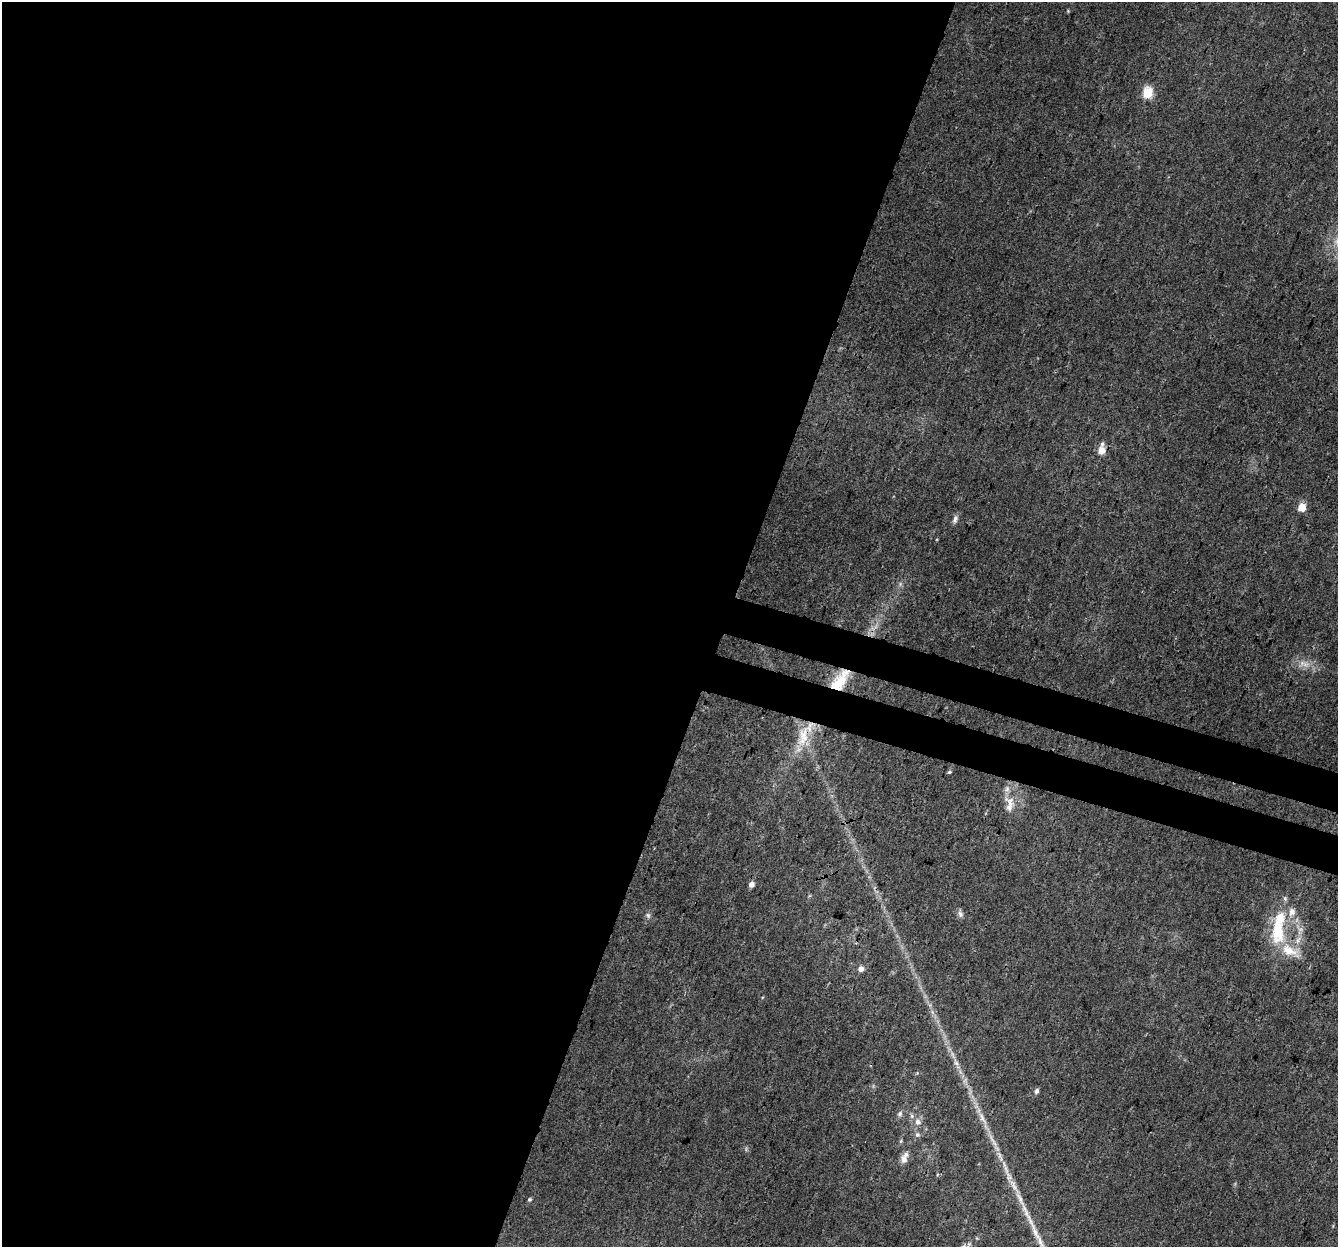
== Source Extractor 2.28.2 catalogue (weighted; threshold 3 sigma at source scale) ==
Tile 5 of 4 x 4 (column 1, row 2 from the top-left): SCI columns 22-1357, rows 2764-4008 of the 5396 x 5588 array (HDU 1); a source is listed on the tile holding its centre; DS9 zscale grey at full resolution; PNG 1340 x 1249 px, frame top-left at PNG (2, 2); no overlay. Shown black and unused: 57% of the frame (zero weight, under 3 of 4 exposures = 5% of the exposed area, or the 3 px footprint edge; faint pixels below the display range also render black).
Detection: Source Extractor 2.28.2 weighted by HDU 2 'WHT'; one run over the whole footprint, this tile lists its part. Background 0.0283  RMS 0.0038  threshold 0.017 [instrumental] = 3 sigma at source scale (4.5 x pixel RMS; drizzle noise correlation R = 1.50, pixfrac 1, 0.0396/0.0396 arcsec/px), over >= 5 px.
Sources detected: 33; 1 too faint to see at this stretch — not listed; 7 inside a brighter listed object's ellipse — not listed separately; the other 25 listed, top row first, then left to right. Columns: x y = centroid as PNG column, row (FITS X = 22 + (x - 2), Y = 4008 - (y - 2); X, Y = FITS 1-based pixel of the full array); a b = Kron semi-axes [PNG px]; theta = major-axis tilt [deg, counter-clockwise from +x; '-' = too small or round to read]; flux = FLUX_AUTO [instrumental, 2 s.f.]
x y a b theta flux
1068 11 4 4 - 0.37
1148 93 6 5 - 27
1101 450 8 7 - 3.6
1302 507 5 5 - 11
955 519 11 6 71 1.5
900 584 6 5 - 0.8
840 680 29 14 54 9.6
803 736 35 14 78 12
950 772 5 4 - 0.52
1009 804 26 13 -90 6.2
751 884 5 5 - 2.3
960 914 10 7 -63 1.3
648 915 7 6 - 0.97
1278 928 51 17 83 20
861 969 6 5 - 2.3
956 1063 9 6 -53 1.4
1036 1091 6 5 - 1.2
900 1114 8 7 - 1.1
982 1118 24 6 -62 4.2
918 1122 9 8 - 2.3
917 1135 7 6 - 1
904 1159 11 9 -83 2.3
1014 1185 21 6 -63 3.6
529 1199 5 5 - 0.66
969 1244 9 5 64 1
Overlapping masked pixels (flux is a lower limit): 1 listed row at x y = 840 680